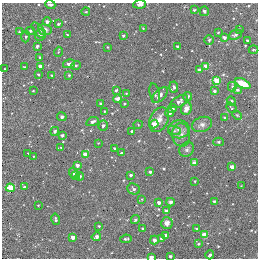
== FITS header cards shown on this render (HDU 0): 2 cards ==
NAXIS1  =                  256
NAXIS2  =                  256

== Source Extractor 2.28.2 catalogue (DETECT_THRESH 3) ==
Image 256 x 256 px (HDU 0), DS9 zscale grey, 1 PNG px = 1 image px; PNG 260 x 260 px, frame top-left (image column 1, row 256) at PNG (2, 3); each listed source drawn as its Kron ellipse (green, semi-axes under 4 px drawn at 4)
Background -0.00175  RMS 0.02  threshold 0.0607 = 3 sigma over >= 5 px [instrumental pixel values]
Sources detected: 120; all 120 listed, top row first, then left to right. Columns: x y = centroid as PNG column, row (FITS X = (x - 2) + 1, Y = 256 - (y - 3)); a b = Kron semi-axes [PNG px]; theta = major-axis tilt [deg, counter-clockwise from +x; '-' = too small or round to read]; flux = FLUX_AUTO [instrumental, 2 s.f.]
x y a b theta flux
140 4 6 4 6 4.5
50 5 5 3 - 2.8
194 10 3 3 - 1.4
204 11 5 4 - 3
86 12 4 3 - 0.97
47 22 4 4 - 3.5
58 24 3 3 - 1.4
143 28 3 2 - 0.92
239 29 3 2 - 1.3
39 30 9 4 -50 2.8
45 30 7 5 -11 6.1
30 31 4 4 - 1.8
19 32 4 3 - 1.2
218 33 3 2 - 0.97
40 35 6 5 - 2.2
67 35 4 3 - 1.4
235 35 7 4 20 3
123 36 3 3 - 2.2
26 37 5 4 - 2.2
224 37 3 3 - 4.2
209 40 5 4 - 2
247 40 3 3 - 1.8
37 46 3 3 - 2.4
177 46 3 3 - 2.3
107 47 4 2 - 0.89
253 50 5 2 - 1.1
58 52 5 3 - 1.2
40 57 3 3 - 1.4
69 64 6 4 13 5.9
76 65 5 3 - 1.2
40 66 4 3 - 7.1
206 66 4 3 - 15
24 67 3 3 - 1.3
5 69 3 2 - 1.4
199 70 3 3 - 4.4
38 75 4 2 - 1.2
52 75 4 3 - 1.4
69 75 3 3 - 1.5
216 81 4 4 - 32
243 84 8 4 -28 26
174 87 5 4 - 2.9
232 87 5 4 - 1.7
116 90 3 3 - 1.6
237 90 4 3 - 1.7
33 91 3 2 - 0.85
214 91 4 3 - 2
126 93 4 3 - 1.4
155 93 10 5 -76 3
160 95 10 5 45 6.7
187 97 4 3 - 2.7
117 99 4 4 - 4.4
179 101 10 5 31 4.3
231 101 5 4 - 1.8
100 103 3 3 - 1.4
124 104 3 2 - 1
231 108 6 3 -50 1.4
172 109 5 4 - 2.7
186 109 6 5 - 9.3
104 111 4 3 - 1.1
169 113 4 4 - 3.1
237 115 5 3 - 1.4
62 117 5 3 - 3.1
224 118 4 3 - 1.6
159 120 13 9 63 11
93 122 6 4 24 3.6
154 124 4 4 - 18
202 124 10 7 19 5.5
138 125 4 4 - 1.4
103 126 5 4 - 2.9
179 129 11 9 2 8.7
55 131 4 4 - 2.7
132 131 3 3 - 2.2
174 131 7 4 -20 2.5
62 135 3 3 - 3.3
181 135 12 9 -84 8.1
218 142 5 4 - 1.9
98 143 2 2 - 0.76
61 147 4 3 - 1.2
114 148 3 3 - 1.7
187 150 8 6 40 3.6
28 153 2 2 - 0.74
121 153 3 2 - 1.2
85 154 4 3 - 15
33 156 2 2 - 0.9
194 163 4 3 - 10
77 165 3 3 - 6.8
232 167 3 3 - 13
150 172 3 3 - 1.9
73 173 5 4 - 2.3
130 175 3 3 - 2.8
75 176 4 4 - 2.5
80 176 4 3 - 2.9
195 181 3 3 - 1.1
241 186 2 2 - 0.92
24 187 4 3 - 1.5
10 188 4 4 - 44
134 189 6 5 - 3.7
142 199 4 3 - 1
214 201 3 3 - 2.5
170 202 4 3 - 3.8
159 203 4 3 - 5.8
38 205 3 2 - 1
166 211 4 3 - 2.6
56 219 6 4 -77 2.5
135 220 4 4 - 2.1
167 223 6 5 - 6.9
99 226 3 3 - 1.3
142 229 3 2 - 1.3
196 229 4 3 - 1.7
166 235 3 3 - 3.9
204 235 4 3 - 25
73 237 4 4 - 9.4
96 237 4 3 - 6.2
126 239 5 3 - 1.9
161 239 4 3 - 1.8
154 240 4 4 - 3.8
198 244 3 3 - 1.6
210 255 4 3 - 2
170 256 3 3 - 1.9
151 257 3 3 - 8.1
At the frame edge (FLAGS 8, measured only in part): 3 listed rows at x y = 140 4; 50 5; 151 257